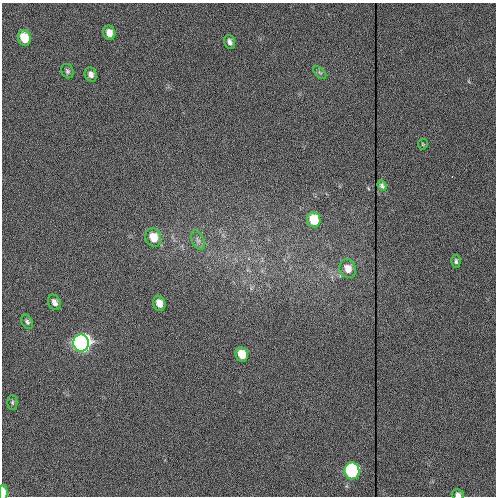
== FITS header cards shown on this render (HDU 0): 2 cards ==
NAXIS1  =                  494
NAXIS2  =                  494

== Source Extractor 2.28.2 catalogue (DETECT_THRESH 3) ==
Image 494 x 494 px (HDU 0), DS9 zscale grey, 1 PNG px = 1 image px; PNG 498 x 498 px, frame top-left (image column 1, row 494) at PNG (2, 3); each listed source drawn as its Kron ellipse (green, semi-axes under 4 px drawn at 4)
Background 368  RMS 8.1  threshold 24.4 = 3 sigma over >= 5 px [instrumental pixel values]
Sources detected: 22; all 22 listed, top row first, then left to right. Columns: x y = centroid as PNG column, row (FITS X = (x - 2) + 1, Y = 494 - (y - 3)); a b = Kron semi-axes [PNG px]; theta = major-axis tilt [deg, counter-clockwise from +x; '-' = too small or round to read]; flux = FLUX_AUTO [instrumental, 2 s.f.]
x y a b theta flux
109 33 7 6 - 4900
24 38 8 6 -75 15000
230 42 7 5 -71 2200
67 71 7 6 - 1300
320 72 8 4 -44 1200
91 74 7 6 - 3000
423 144 5 5 - 710
382 186 5 4 - 1600
314 220 8 6 -76 18000
153 237 9 8 - 11000
198 240 10 6 -65 2100
456 261 6 4 87 1300
348 269 10 8 -68 6100
54 302 8 6 -62 3000
159 303 8 6 -73 6100
27 322 7 5 -58 1500
81 343 8 8 - 550000
242 354 7 6 - 11000
12 402 7 5 -90 990
352 471 8 7 - 94000
3 493 8 4 89 7800
458 495 6 5 - 2000
At the frame edge (FLAGS 8, measured only in part): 2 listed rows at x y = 3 493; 458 495